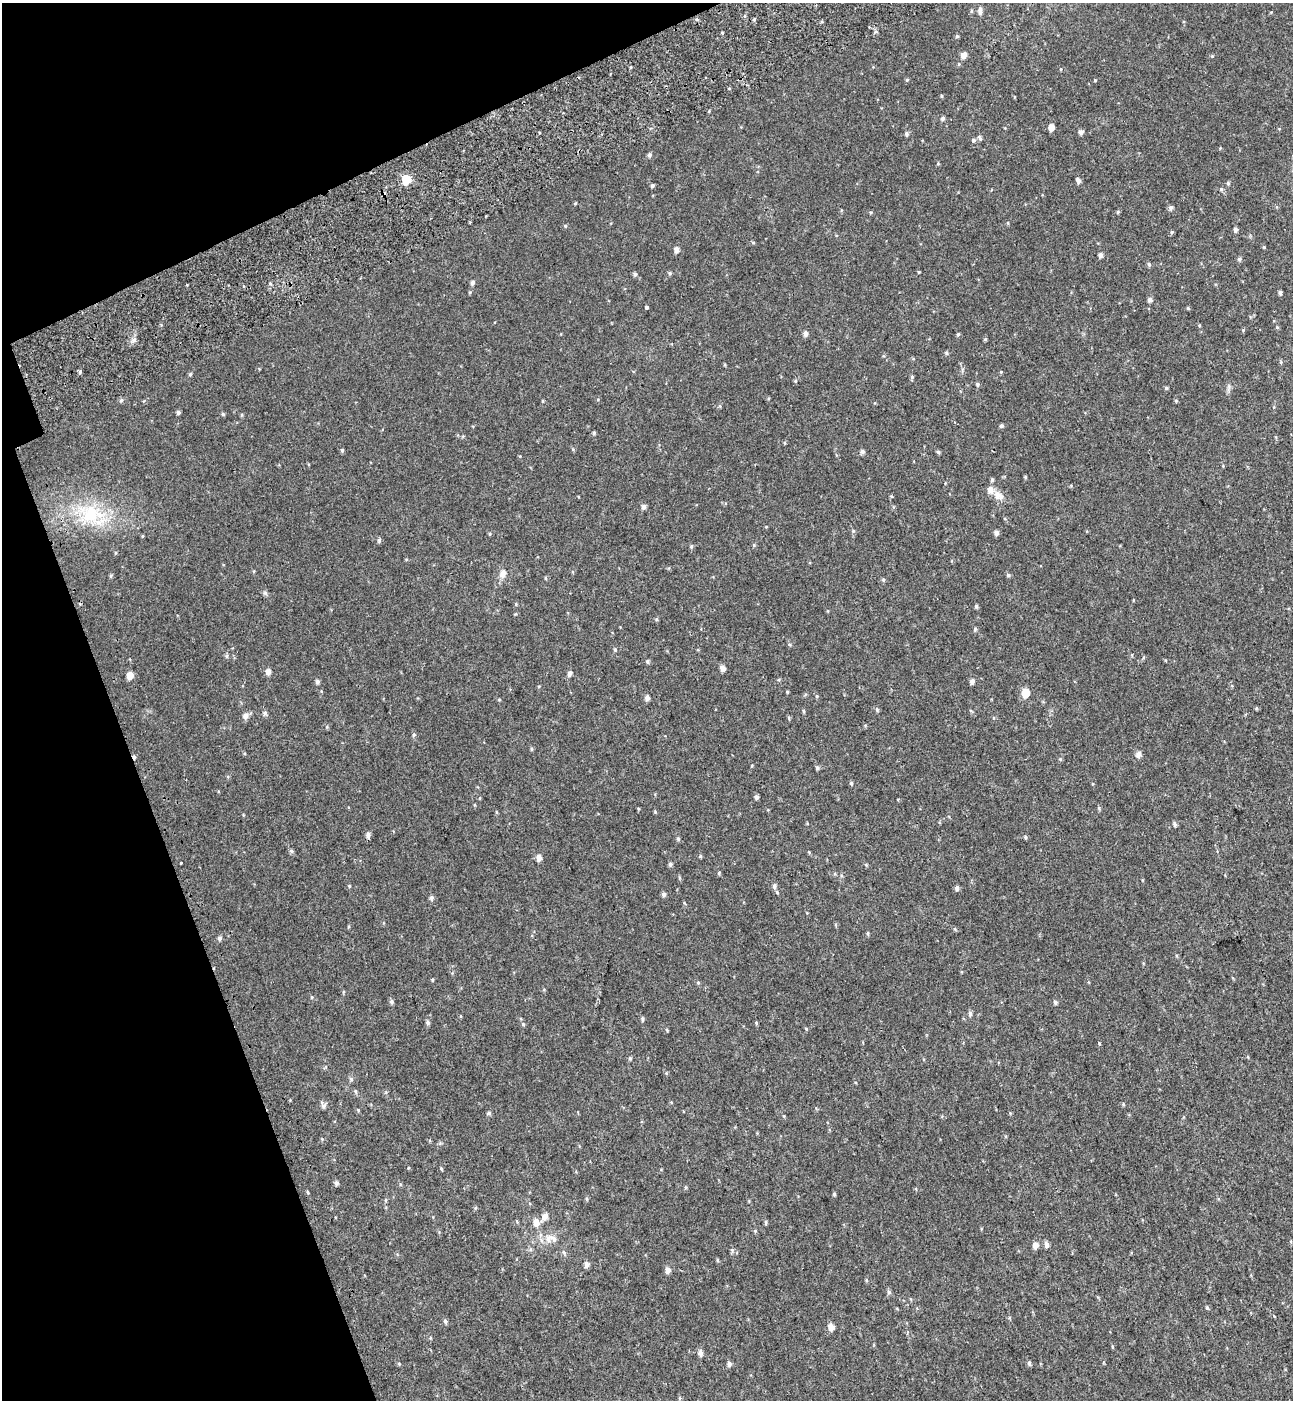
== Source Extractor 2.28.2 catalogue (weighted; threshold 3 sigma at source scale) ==
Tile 5 of 4 x 4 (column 1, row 2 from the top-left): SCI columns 233-1523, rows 2898-4295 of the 5576 x 5797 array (HDU 1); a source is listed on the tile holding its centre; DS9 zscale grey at full resolution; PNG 1295 x 1402 px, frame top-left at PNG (2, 3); no overlay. Shown black and unused: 17% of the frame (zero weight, under 2 of 3 exposures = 6% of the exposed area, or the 3 px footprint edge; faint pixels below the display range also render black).
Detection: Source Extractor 2.28.2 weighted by HDU 2 'WHT'; one run over the whole footprint, this tile lists its part. Background 0.0199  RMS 0.008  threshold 0.036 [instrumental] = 3 sigma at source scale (4.5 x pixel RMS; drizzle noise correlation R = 1.50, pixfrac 1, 0.0396/0.0396 arcsec/px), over >= 5 px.
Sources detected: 173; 3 cosmic-ray / hot-pixel residue — not listed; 2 inside a brighter listed object's ellipse — not listed separately; the other 168 listed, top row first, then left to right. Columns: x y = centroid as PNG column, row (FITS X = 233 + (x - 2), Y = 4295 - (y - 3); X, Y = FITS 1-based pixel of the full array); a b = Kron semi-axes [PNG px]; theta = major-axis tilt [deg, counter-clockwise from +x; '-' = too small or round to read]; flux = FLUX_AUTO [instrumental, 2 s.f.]
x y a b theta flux
971 11 5 3 - 0.82
980 11 9 5 -87 2.8
957 36 4 4 - 1
964 55 7 6 - 4.5
907 80 5 4 - 0.9
1095 80 3 2 - 1
942 96 5 3 - 0.77
943 118 5 5 - 1.6
1051 127 5 4 - 5.4
1081 132 5 5 - 2.5
907 134 5 4 - 1.5
980 138 8 4 -74 1.4
974 140 6 6 - 1.6
649 155 5 4 - 1.8
938 164 5 3 - 0.66
406 180 6 5 - 28
1078 180 6 5 - 2.6
1228 183 5 4 - 1.1
652 186 5 4 - 1.4
1221 189 5 4 - 0.99
575 203 5 3 - 0.68
1170 207 6 5 - 1.9
871 212 4 4 - 0.9
1118 212 5 3 - 0.77
565 226 4 4 - 0.85
1236 230 4 4 - 2.2
1172 232 5 4 - 0.99
753 242 5 3 - 0.79
676 250 5 5 - 3.4
1100 255 5 4 - 2.5
1239 259 6 5 - 1.4
1149 265 6 4 -73 1.3
670 273 6 4 23 1.1
635 274 5 5 - 1.6
473 283 5 4 - 2.2
270 284 5 3 - 0.85
1280 292 4 4 - 1.5
1150 300 5 5 - 2.5
646 307 4 3 - 3.4
1199 325 5 3 - 0.63
1277 327 5 4 - 0.79
1243 330 4 4 - 0.67
805 334 5 5 - 2.8
958 334 5 4 - 0.99
985 339 5 4 - 0.83
946 353 6 4 -88 0.98
1281 362 6 3 72 0.84
80 372 5 4 - 1.2
190 374 5 4 - 1
912 377 5 5 - 1.1
977 384 5 4 - 1.3
1166 388 4 4 - 0.98
121 400 6 5 - 1.2
542 401 5 3 - 0.67
1176 401 5 4 - 0.91
178 412 4 4 - 1.6
223 414 5 4 - 0.96
1001 426 5 5 - 1.3
594 433 5 4 - 0.99
342 450 5 4 - 1.1
862 452 5 5 - 1.9
938 452 5 5 - 1.2
1025 477 4 4 - 0.87
992 480 5 4 - 1.1
998 495 15 10 -41 6.5
644 507 6 5 - 2.3
91 514 39 27 -8 51
853 531 5 4 - 0.86
996 533 6 5 - 2.5
379 540 6 4 81 1.5
754 545 4 4 - 0.85
691 546 6 4 69 1
503 574 14 8 68 4.6
1008 575 5 5 - 1.3
111 576 5 4 - 0.97
545 578 5 3 - 0.64
883 580 5 4 - 1.1
265 593 7 5 -44 1.5
516 604 5 3 - 0.7
976 606 5 5 - 1.1
656 619 5 4 - 0.92
975 629 5 5 - 1.1
615 650 6 4 -1 0.87
647 662 5 5 - 1.2
723 668 6 5 - 4
268 672 6 5 - 3.9
570 673 6 5 - 2.5
130 676 6 5 - 8.6
317 681 5 5 - 1.7
972 681 6 5 - 2.7
787 692 4 3 - 0.65
1025 693 6 5 - 17
647 698 5 5 - 2.9
499 700 5 3 - 0.68
877 709 6 5 - 1.1
804 711 5 3 - 0.84
265 713 6 5 - 1.4
246 716 9 7 65 3.2
789 718 5 4 - 0.91
414 734 5 4 - 0.88
531 749 5 3 - 0.9
1138 754 6 5 - 3.6
1060 759 4 4 - 0.79
817 768 5 5 - 1.4
851 783 5 5 - 1.1
756 797 5 4 - 1.9
1175 824 5 5 - 1.8
368 835 6 6 - 2.4
1025 837 5 4 - 1
678 839 5 4 - 1.1
291 851 6 5 - 1.3
700 856 5 5 - 0.83
539 858 6 5 - 4.5
181 863 3 3 - 2.2
670 864 6 5 - 1.4
866 865 4 4 - 0.69
719 873 6 4 62 0.82
349 886 5 3 - 0.68
774 886 7 5 78 2.2
957 888 5 4 - 2.2
664 894 6 5 - 2
431 897 6 5 - 1.8
868 933 6 3 71 0.8
220 938 5 5 - 1.6
432 980 5 3 - 0.72
698 982 5 4 - 1
343 992 5 3 - 0.69
391 1001 6 5 - 1.7
1055 1002 5 5 - 1.5
970 1013 6 5 - 1.8
642 1019 6 4 -86 1.2
428 1022 5 5 - 1.8
756 1023 5 4 - 0.8
523 1024 6 4 -45 1
806 1029 5 3 - 0.73
667 1030 5 3 - 0.71
1099 1043 4 3 - 1.2
630 1058 5 4 - 1
351 1079 6 6 - 1.5
355 1091 6 4 -72 1.2
1123 1104 5 3 - 0.66
323 1105 9 6 -65 2.3
489 1113 6 4 18 1.2
441 1168 6 3 -20 0.69
336 1183 5 4 - 2
308 1192 5 3 - 0.93
834 1194 5 4 - 1.2
386 1200 6 4 89 0.94
545 1216 9 7 49 4.3
536 1222 8 6 -86 5.7
765 1222 6 4 -71 0.97
755 1231 5 4 - 0.78
548 1239 12 8 66 5.5
1046 1244 7 5 -82 2.9
1035 1245 6 5 - 5.2
732 1250 6 4 -47 1.2
717 1260 4 4 - 0.84
586 1264 6 5 - 3.2
668 1270 7 6 - 3.3
866 1280 6 3 -71 0.75
889 1292 7 5 -60 1.4
1207 1308 5 4 - 0.94
445 1321 6 5 - 1.5
831 1327 6 5 - 6.1
430 1338 5 3 - 0.7
700 1353 7 5 -88 3
1029 1363 6 4 -80 1.5
729 1364 6 5 - 2.3
Unlisted compact peaks at least as high as the median listed source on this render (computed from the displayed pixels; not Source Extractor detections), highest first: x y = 134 340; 1264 247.